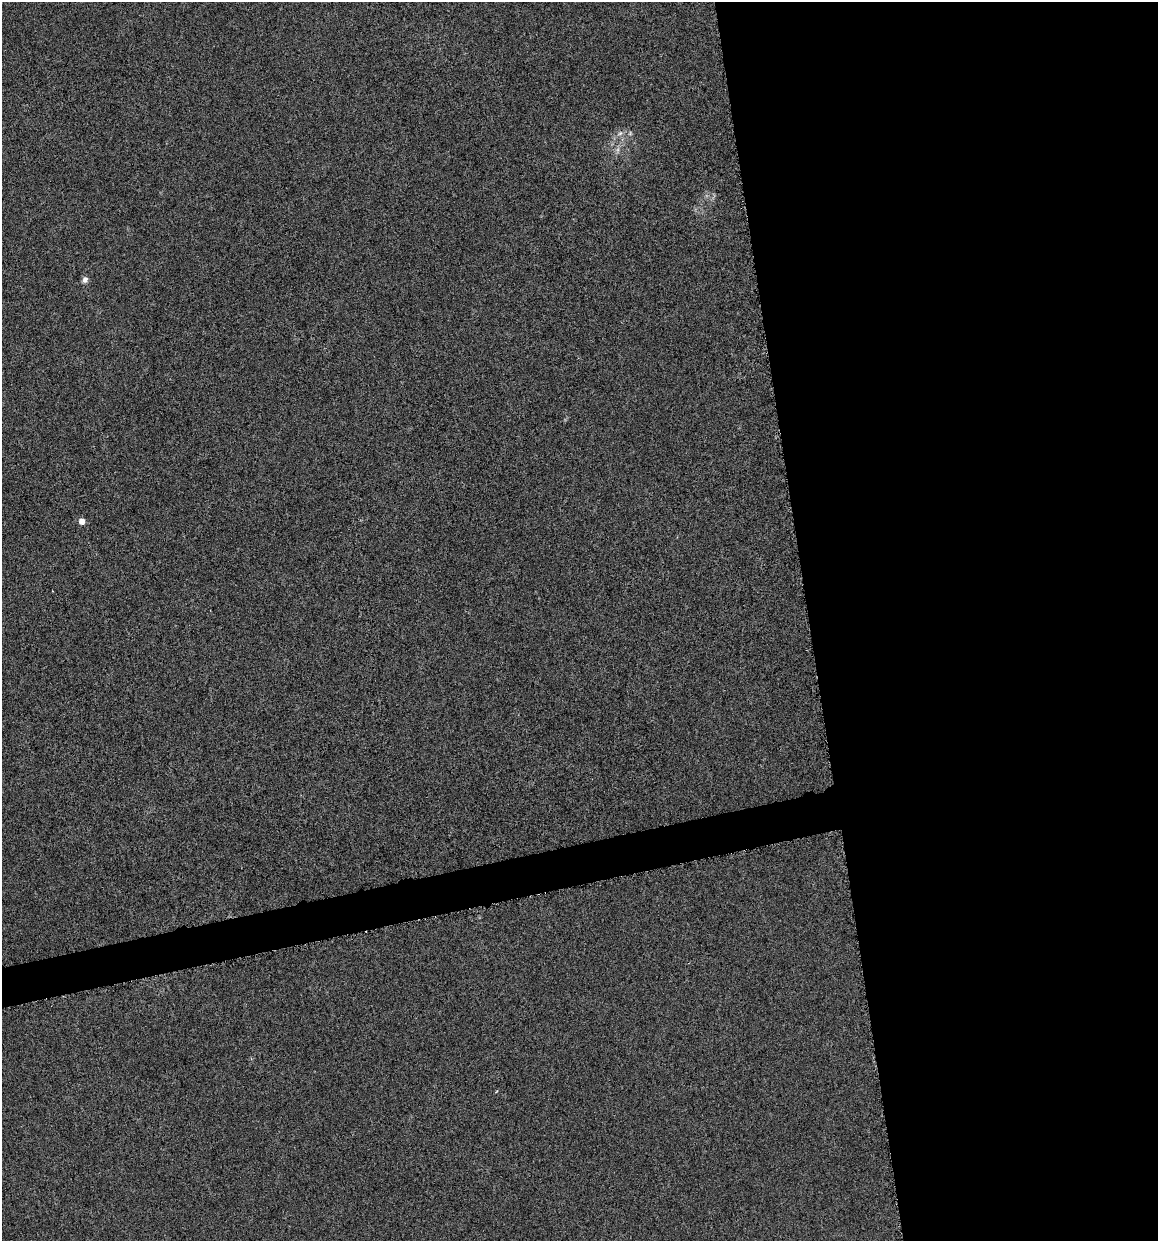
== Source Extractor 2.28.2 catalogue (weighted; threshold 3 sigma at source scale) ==
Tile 8 of 4 x 4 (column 4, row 2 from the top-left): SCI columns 3555-4710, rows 2484-3722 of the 4745 x 4962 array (HDU 1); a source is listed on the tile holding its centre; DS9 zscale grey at full resolution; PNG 1160 x 1243 px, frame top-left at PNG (2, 2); no overlay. Shown black and unused: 33% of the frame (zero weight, under 4 of 8 exposures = <1% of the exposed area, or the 3 px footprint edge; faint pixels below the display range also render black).
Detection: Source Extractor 2.28.2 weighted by HDU 2 'WHT'; one run over the whole footprint, this tile lists its part. Background -6.77e-04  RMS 0.0021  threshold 0.00878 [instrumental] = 3 sigma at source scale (4.09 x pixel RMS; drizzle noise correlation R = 1.36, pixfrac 0.8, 0.0396/0.0396 arcsec/px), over >= 5 px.
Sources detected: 4; all 4 listed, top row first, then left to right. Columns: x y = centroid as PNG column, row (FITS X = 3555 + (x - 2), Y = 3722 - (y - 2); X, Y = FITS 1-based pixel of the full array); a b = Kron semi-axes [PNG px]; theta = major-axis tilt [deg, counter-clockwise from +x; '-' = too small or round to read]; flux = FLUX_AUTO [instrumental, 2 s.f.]
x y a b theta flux
620 133 8 5 30 0.58
618 150 7 4 -72 0.45
85 280 8 7 - 0.74
82 521 5 5 - 1.9